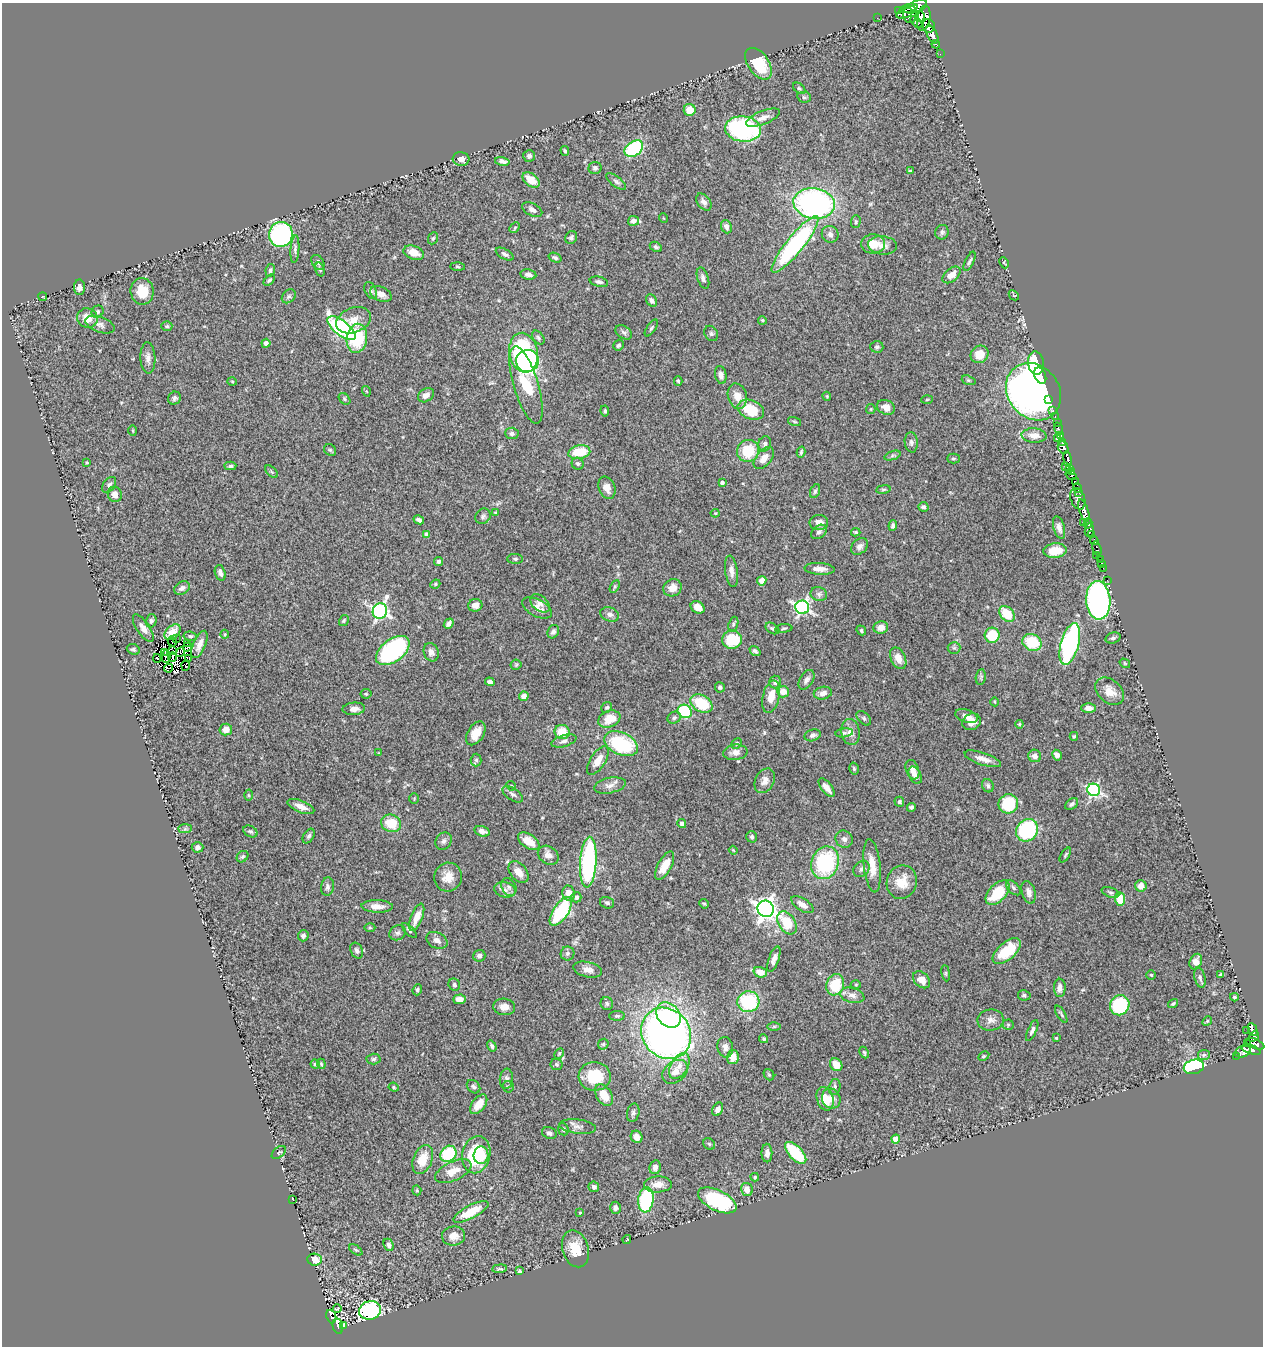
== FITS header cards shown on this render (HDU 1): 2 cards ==
NAXIS1  =                 1261
NAXIS2  =                 1344

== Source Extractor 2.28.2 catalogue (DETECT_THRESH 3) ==
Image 1261 x 1344 px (HDU 1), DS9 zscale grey, 1 PNG px = 1 image px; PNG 1265 x 1348 px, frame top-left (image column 1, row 1344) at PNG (2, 3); each listed source drawn as its Kron ellipse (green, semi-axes under 4 px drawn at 4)
Background 0.664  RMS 0.038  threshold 0.113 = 3 sigma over >= 5 px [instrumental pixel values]
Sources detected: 456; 5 with non-positive FLUX_AUTO (blend fragments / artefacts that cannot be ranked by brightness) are neither listed nor drawn; the other 451 listed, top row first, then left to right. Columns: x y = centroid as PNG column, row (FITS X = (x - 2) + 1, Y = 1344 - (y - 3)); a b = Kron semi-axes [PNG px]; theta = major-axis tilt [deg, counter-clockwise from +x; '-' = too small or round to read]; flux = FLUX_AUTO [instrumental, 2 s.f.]
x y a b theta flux
916 7 12 5 19 970
909 8 9 3 11 350
899 11 4 3 - 150
904 13 8 4 20 380
910 14 8 7 - 590
920 17 5 4 - 500
877 18 2 2 - 6.4
924 18 12 6 80 710
916 22 7 3 -47 160
929 26 7 6 - 690
932 34 10 5 -62 750
936 44 4 3 - 15
940 54 2 2 - 4
758 64 18 10 -55 110
799 88 7 4 -41 4.3
804 97 7 5 -13 5.3
690 110 6 6 - 36
763 118 18 6 21 19
743 129 18 12 -6 370
634 149 10 7 36 190
565 151 5 4 - 3.5
529 156 6 6 - 7.4
461 159 8 7 - 12
502 161 7 4 -13 7.6
595 168 6 6 - 6.5
910 171 4 4 - 2.9
531 180 10 6 -39 45
616 181 12 5 -38 7.2
704 202 9 6 -53 11
814 203 21 15 -8 660
532 210 11 6 -28 12
663 218 5 3 - 1.8
633 221 5 5 - 12
856 222 6 5 - 4.2
726 227 7 5 -69 11
515 228 6 3 47 2.9
942 232 7 6 - 5.9
281 234 12 12 - 380
830 234 9 8 - 9.9
433 238 6 5 - 4.2
571 238 7 5 54 6.2
795 244 35 8 51 390
873 244 12 9 -2 43
882 245 14 9 -5 18
656 247 6 4 -27 5.6
295 249 14 4 86 7.3
414 253 10 6 -20 28
505 254 10 5 -30 7.4
555 258 7 4 -21 6.1
969 261 10 3 65 5.4
318 262 8 6 -57 7.7
1004 263 6 4 -64 3.1
457 267 7 3 -2 3.2
320 269 7 4 -73 4.5
270 270 6 4 81 5.4
528 274 8 5 -8 9.4
951 275 10 6 40 21
703 278 11 5 -71 8.1
269 280 7 4 45 4.3
599 282 9 5 -12 6.9
79 287 8 5 -90 10
371 290 9 5 -65 6.8
142 291 13 11 -82 49
381 294 11 7 -24 16
1014 295 5 3 - 2
289 296 8 6 43 5.4
43 297 4 2 - 2.1
652 301 6 5 - 9.4
98 312 6 5 - 5.6
87 318 10 9 - 35
354 320 18 12 22 32
762 320 4 4 - 4.8
100 325 15 7 -19 13
167 326 5 4 - 4
341 328 17 7 -38 390
651 328 10 4 55 4.5
624 332 9 6 -33 6.9
711 333 8 6 -57 5.5
538 337 8 5 -52 5.2
357 338 15 10 81 120
266 343 4 4 - 11
618 345 6 5 - 5.4
877 347 7 6 - 5.5
524 353 20 14 -80 340
979 354 9 8 - 40
148 358 15 7 -87 14
527 361 11 11 - 310
1036 363 11 8 -82 140
721 375 9 5 -79 9.6
1040 375 8 5 -67 76
969 380 7 4 -19 4.2
678 381 4 3 - 3.6
232 382 5 3 - 2.6
526 385 40 12 -73 150
366 391 5 3 - 2.1
1033 392 30 25 -51 1200
426 395 9 6 33 15
737 396 13 9 -74 24
827 396 4 3 - 2.8
174 398 7 6 - 6.3
344 399 6 5 - 4.2
1049 399 3 3 - 18
927 400 5 3 - 2.4
886 407 9 7 -23 20
871 409 5 4 - 2.7
751 410 14 9 -23 81
1053 410 3 2 - 9.8
605 411 5 4 - 4
1055 417 3 2 - 14
795 422 7 3 -19 3
1057 423 2 2 - 12
1059 429 6 3 -71 11
133 431 5 3 - 2.5
512 433 7 6 - 6.9
1034 435 12 7 -4 24
1060 435 3 2 - 21
1057 439 3 3 - 25
911 442 10 6 -84 8.2
1063 442 4 3 - 160
765 444 7 6 - 7.1
1063 448 6 5 - 480
330 450 6 5 - 4
748 451 11 11 - 78
579 452 11 7 11 80
801 452 5 3 - 4.5
892 456 8 4 19 4.8
764 458 13 7 49 23
953 458 6 5 - 4.3
1068 459 8 4 -82 390
87 462 3 3 - 2.5
578 464 6 5 - 5.6
230 466 6 4 3 5.2
1065 467 2 2 - 28
1069 468 4 3 - 57
1071 471 3 2 - 42
271 472 7 4 -45 4
1071 475 6 3 -34 77
1075 482 4 3 - 67
722 483 4 4 - 7.6
109 485 9 5 53 6.4
607 488 11 8 -68 16
1077 488 5 3 - 72
883 489 7 3 9 3.9
815 491 7 4 70 4.6
1079 492 3 3 - 35
115 494 8 7 - 15
1078 499 11 7 -71 660
923 507 5 4 - 6
1084 511 12 4 -71 950
495 512 4 3 - 2.2
715 513 4 4 - 2.5
483 516 8 7 - 7.4
419 520 5 4 - 7.4
819 522 9 7 3 15
1083 522 2 2 - 45
1088 523 5 4 - 260
893 526 5 4 - 6.1
1059 527 11 5 -74 12
1089 530 7 4 81 150
819 532 9 6 40 8.3
856 532 5 3 - 3.7
427 535 4 4 - 17
1092 535 4 3 - 160
1094 541 4 3 - 85
860 546 9 7 44 11
1097 549 7 3 -74 43
1055 551 12 7 6 46
1097 555 2 2 - 3.2
515 559 8 5 -1 4.9
1100 559 2 2 - 10
439 561 4 4 - 5.7
1102 563 3 2 - 4.4
1103 568 2 2 - 4.9
819 569 15 5 -3 18
731 571 16 6 -82 15
220 573 8 5 -74 11
1107 580 2 2 - 3.7
762 581 5 4 - 20
435 584 5 4 - 3.2
615 586 7 4 59 3.9
182 588 8 6 28 8.8
672 588 9 8 - 23
819 594 8 7 - 8.1
1098 600 19 12 -86 750
540 603 11 7 -39 13
475 605 7 6 - 16
698 607 7 5 -33 22
802 607 7 6 - 630
537 608 16 8 -28 21
380 611 8 7 - 660
610 614 9 7 -22 9.9
1007 614 9 6 -47 67
344 620 6 4 58 4
151 621 7 5 73 6.3
449 624 5 4 - 9.6
733 624 8 4 70 4.8
881 627 7 6 - 19
143 628 16 6 -56 16
772 628 7 5 -33 6
784 628 8 3 6 3.4
861 630 5 4 - 4.7
172 632 9 6 42 20
553 632 7 5 61 6.4
225 634 4 4 - 2.8
992 635 7 7 - 74
190 636 7 4 -8 4
1113 638 7 5 17 6.1
176 639 2 2 - 4.9
732 640 10 9 - 81
172 642 5 2 - 1.4
1032 642 10 8 -24 97
187 644 2 2 - 1.3
199 644 14 6 67 19
1070 644 21 9 74 450
187 647 5 2 - 0.6
954 648 6 6 - 5.1
133 649 7 5 -22 5.6
172 650 3 2 - 3.1
393 651 19 11 37 440
755 651 6 4 -40 6
180 652 5 2 - 0.73
431 652 9 7 -69 11
165 653 3 2 - 1.7
166 657 6 3 -88 19
172 657 5 2 - 4.1
157 658 4 2 - 2.4
189 658 4 3 - 4.9
898 658 11 7 -64 27
1125 663 5 4 - 2.7
516 665 5 5 - 3.4
186 666 5 3 - 0.58
169 668 4 3 - 1.8
981 677 8 5 82 4.5
806 680 11 6 58 11
490 682 5 4 - 8.5
775 682 6 6 - 7.1
720 687 5 5 - 4.9
1109 691 16 11 -42 29
783 692 6 5 - 28
823 693 9 6 12 13
366 694 5 5 - 3.1
524 696 4 4 - 18
771 697 16 8 76 31
995 702 4 3 - 2.1
701 703 12 8 -30 95
607 707 6 5 - 4.1
1089 708 7 5 -3 15
354 709 11 6 5 18
685 711 7 6 - 130
966 716 11 6 -17 16
674 718 7 5 28 6.3
864 718 8 5 -46 6
609 719 11 8 22 47
972 722 9 8 - 21
1019 724 4 4 - 2.7
226 730 6 6 - 19
562 732 7 7 - 49
851 732 13 9 -80 20
476 733 13 8 58 38
844 733 9 4 8 4.9
812 735 8 6 18 9
1074 736 4 3 - 3.4
564 741 13 5 17 10
736 743 6 4 44 4.9
621 744 18 11 -25 180
735 752 12 7 7 18
378 753 4 2 - 1.4
1057 755 5 4 - 11
1035 756 6 6 - 12
983 759 19 6 -18 21
476 760 6 5 - 5.8
598 761 16 7 58 29
854 769 6 4 -75 4.1
912 770 10 6 -70 15
915 775 9 5 -63 9.9
765 781 13 9 64 18
610 785 16 7 12 16
511 786 5 4 - 2.8
988 786 7 5 -64 6.3
827 788 11 5 -51 19
1094 790 6 6 - 480
513 794 11 6 -34 8.4
249 795 5 3 - 3
414 798 5 4 - 2.9
899 802 5 4 - 5.5
1008 804 10 9 - 120
1072 804 7 5 36 6.2
301 807 14 6 -22 20
911 807 4 4 - 5.1
391 823 10 8 -23 59
682 823 4 4 - 7.5
185 829 7 4 1 5.2
1027 830 12 10 49 220
250 831 7 5 -28 5.8
482 831 8 5 -17 12
309 836 8 5 57 6.1
752 837 6 5 - 5.7
844 839 9 8 - 11
444 841 9 7 55 9.5
529 841 12 7 -33 37
198 847 6 5 - 8.9
733 850 4 3 - 2.1
548 855 11 8 -34 17
1065 855 8 4 56 4
242 857 6 5 - 4.8
588 862 25 8 86 380
825 863 17 13 69 240
665 866 16 6 61 33
872 866 27 8 -84 37
862 869 9 7 47 9.7
518 872 12 8 -50 23
448 877 14 13 - 34
902 882 17 15 71 43
1141 886 6 5 - 20
327 887 9 6 82 8
509 887 10 7 -61 10
1013 888 9 5 -47 6.3
505 890 11 7 -13 14
1029 892 12 6 -73 14
1110 892 9 5 -20 6
569 893 7 6 - 22
998 893 15 8 46 91
576 897 5 5 - 9.9
1120 899 6 5 - 65
607 903 7 5 -17 6.3
704 904 5 4 - 3.4
802 905 12 6 -33 17
377 906 16 6 -2 21
766 909 8 8 - 1600
561 911 16 7 56 200
417 917 14 5 68 30
787 923 13 8 -57 70
370 928 5 3 - 2.7
409 931 10 3 -45 3.9
398 933 8 7 - 7.7
303 936 5 5 - 7.8
437 940 11 7 -27 13
357 951 8 6 -65 7.8
1007 951 17 8 40 74
567 953 7 7 - 7.1
479 956 6 6 - 8.2
774 959 13 5 71 12
1196 962 8 6 66 24
588 970 15 7 -13 18
760 972 7 5 -17 26
946 973 8 4 -82 3.3
1151 975 5 4 - 4.1
1221 975 4 3 - 6.3
1200 977 10 5 -76 7.1
921 980 10 7 -44 26
856 984 5 3 - 2.4
454 985 6 5 - 4.8
835 985 11 8 69 82
1060 988 9 6 88 14
417 990 5 4 - 5.2
852 995 12 7 -14 15
1024 995 6 5 - 5.7
1234 997 4 3 - 2.8
460 999 6 5 - 16
748 1002 11 10 - 170
607 1004 6 6 - 5.7
1173 1004 5 3 - 3.7
1120 1005 10 9 - 190
504 1007 11 8 -3 19
1061 1014 9 3 -59 4.4
668 1015 14 11 -49 76
617 1016 8 5 0 5.4
991 1020 13 10 8 16
1207 1021 5 4 - 3.1
1008 1025 5 5 - 3.9
774 1026 6 4 1 3.7
1032 1030 11 4 65 6.9
1253 1030 7 3 -64 100
1247 1031 3 2 - 2.9
666 1033 27 23 -51 1600
1254 1037 6 3 44 130
1056 1038 3 2 - 2.1
764 1039 4 3 - 3.5
1247 1043 3 2 - 53
603 1044 6 5 - 4.3
1255 1044 9 4 -23 150
492 1046 6 4 -58 5.4
725 1047 10 7 -80 13
1251 1050 10 4 -18 420
1243 1051 8 5 24 160
864 1052 6 4 -63 3.4
559 1053 5 4 - 3.4
1204 1055 6 5 - 5
984 1056 6 4 27 3.2
1236 1056 4 3 - 13
733 1057 7 6 - 23
374 1059 7 5 3 5.1
315 1064 4 4 - 3
321 1064 5 4 - 2.9
557 1064 6 5 - 4
836 1065 7 5 -48 29
679 1066 14 8 59 24
1194 1067 10 7 13 340
675 1072 14 10 40 25
769 1075 6 5 - 3.4
595 1076 16 14 -3 94
506 1079 10 6 85 8.7
394 1087 5 4 - 3
474 1087 7 5 -45 6.2
508 1087 5 5 - 4.4
835 1087 8 5 77 6.1
604 1095 12 7 -59 43
825 1099 12 8 -74 38
831 1099 10 9 - 19
479 1104 11 6 52 37
718 1109 7 5 60 13
633 1113 9 6 77 7.1
578 1126 19 7 -7 14
563 1129 6 5 - 5.1
549 1133 7 5 -22 6.9
637 1137 6 5 - 18
896 1139 4 4 - 41
709 1144 6 5 - 3.7
279 1153 8 5 40 4.3
767 1153 9 5 -89 13
796 1153 14 6 -46 110
448 1154 8 7 - 130
476 1155 19 14 78 160
481 1155 9 7 86 47
423 1159 15 9 68 46
655 1167 7 5 79 14
453 1171 19 9 25 37
755 1177 4 3 - 3
658 1184 14 8 4 25
594 1187 5 5 - 6.8
747 1189 7 6 - 24
417 1190 5 4 - 2.9
293 1199 3 2 - 2.5
646 1200 13 7 83 230
717 1200 21 10 -26 220
615 1208 6 5 - 10
471 1212 19 6 28 58
580 1212 3 3 - 2.7
453 1236 11 9 6 22
627 1239 5 2 - 2
389 1245 6 4 -67 7.8
576 1249 19 13 -73 51
356 1250 7 3 -35 3.4
315 1260 7 6 - 27
499 1269 7 3 4 4.2
520 1271 4 3 - 4.3
337 1309 4 3 - 3.2
370 1310 11 9 12 450
331 1316 7 4 -68 150
343 1325 3 3 - 26
338 1326 8 5 -77 150
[5 non-positive-flux detections neither listed nor drawn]